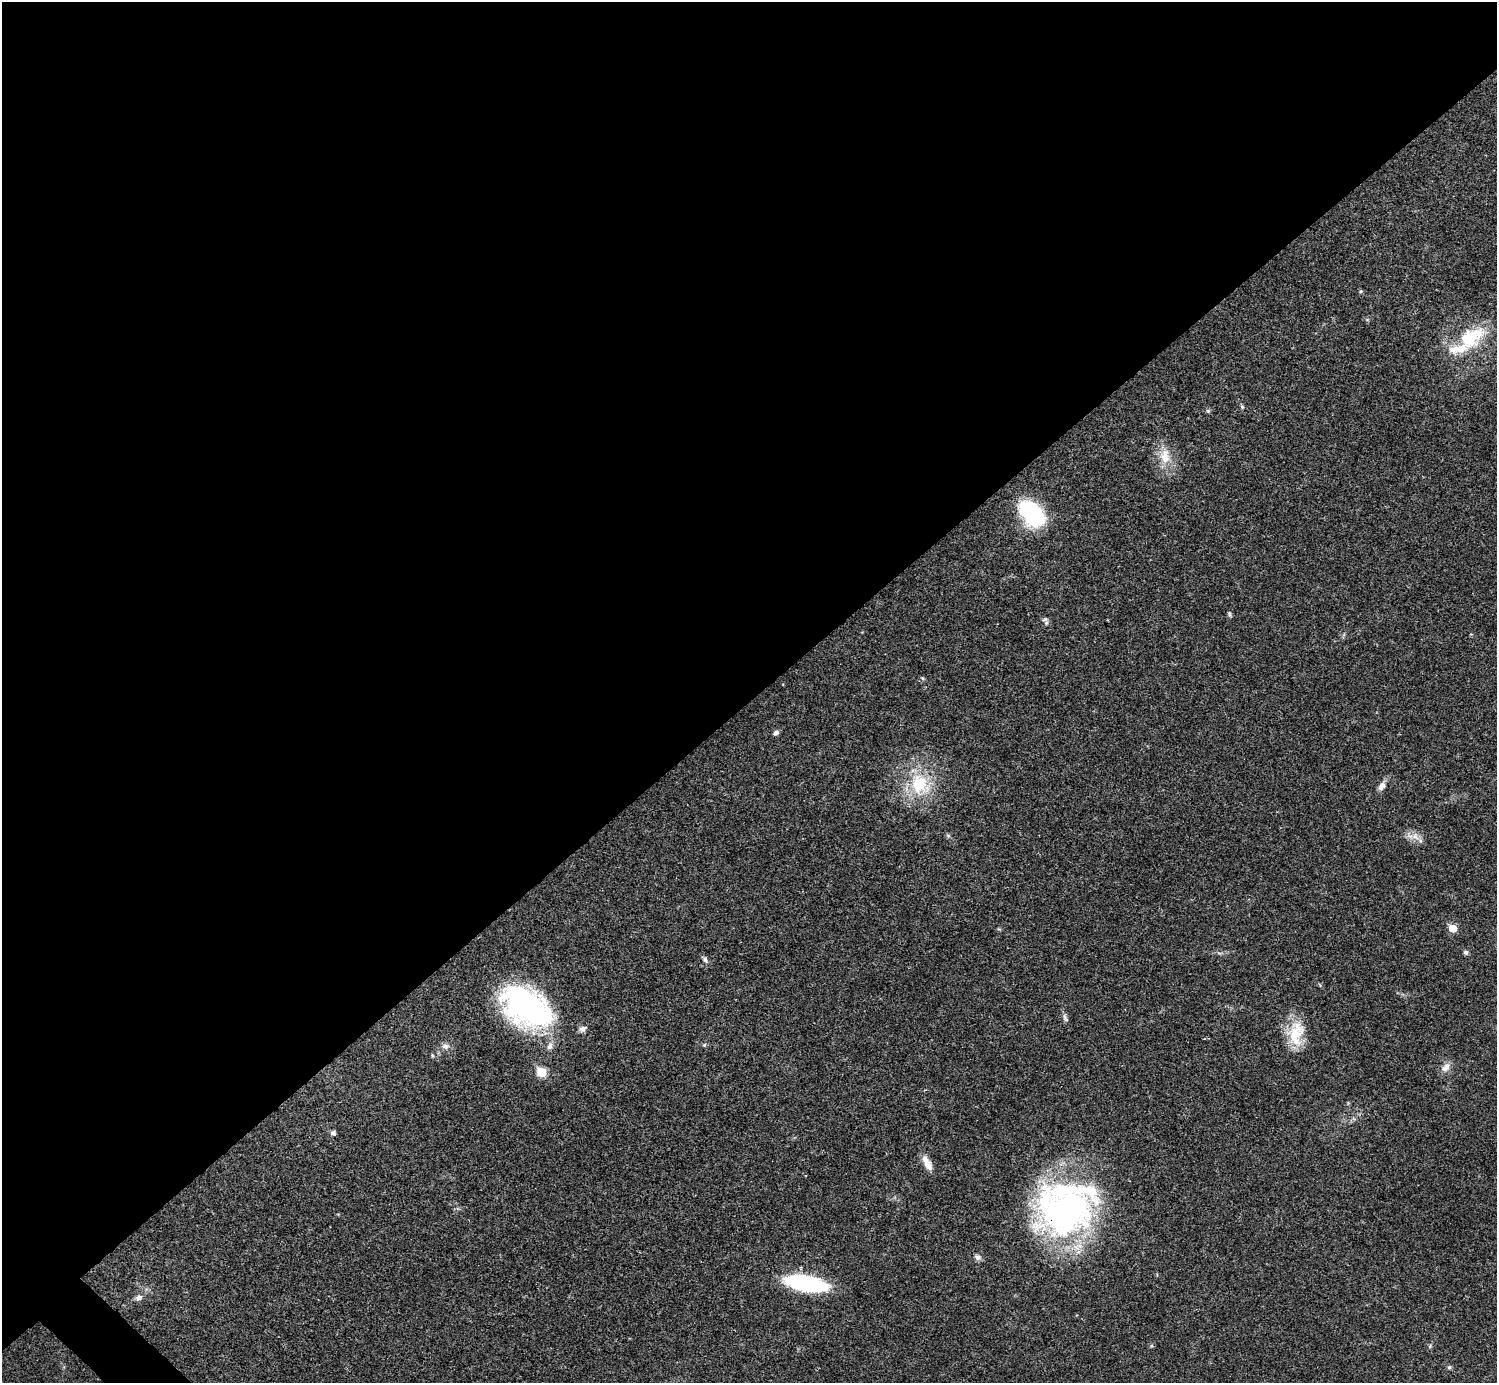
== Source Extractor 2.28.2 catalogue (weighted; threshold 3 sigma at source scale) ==
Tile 2 of 4 x 4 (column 2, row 1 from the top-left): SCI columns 1495-2989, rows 4302-5682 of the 5981 x 5981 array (HDU 1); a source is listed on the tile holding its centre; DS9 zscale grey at full resolution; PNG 1499 x 1385 px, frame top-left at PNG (2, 2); no overlay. Shown black and unused: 51% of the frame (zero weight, under 3 of 4 exposures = <1% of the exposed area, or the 3 px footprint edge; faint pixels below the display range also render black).
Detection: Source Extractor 2.28.2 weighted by HDU 2 'WHT'; one run over the whole footprint, this tile lists its part. Background 0.0209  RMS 0.0022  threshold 0.01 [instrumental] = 3 sigma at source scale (4.5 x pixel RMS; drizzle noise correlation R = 1.50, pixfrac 1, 0.05/0.05 arcsec/px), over >= 5 px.
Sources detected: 36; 3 inside a brighter listed object's ellipse — not listed separately; the other 33 listed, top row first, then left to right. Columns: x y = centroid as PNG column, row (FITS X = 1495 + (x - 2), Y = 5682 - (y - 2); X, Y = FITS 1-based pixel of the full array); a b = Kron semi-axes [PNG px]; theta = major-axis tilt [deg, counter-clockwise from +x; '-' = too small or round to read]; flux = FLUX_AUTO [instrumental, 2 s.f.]
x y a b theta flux
1361 291 5 5 - 0.29
1470 338 38 24 36 13
1242 407 5 5 - 0.31
1208 411 6 5 - 0.35
1165 456 23 14 -85 4.6
1032 514 28 17 -46 22
1229 614 9 4 -79 0.39
1045 619 7 7 - 0.64
922 678 6 5 - 0.33
776 733 7 6 - 0.63
920 784 32 26 -59 13
1382 786 12 7 58 1.3
948 835 7 4 -19 0.34
1415 836 14 10 -30 2
1453 928 6 5 - 4.3
1466 952 6 6 - 0.53
705 959 9 6 -62 0.7
527 1007 51 32 -33 58
1065 1018 12 6 -68 0.77
582 1029 10 7 27 0.91
1296 1033 34 20 82 7.5
704 1045 6 5 - 0.35
445 1046 11 8 -4 1.1
550 1046 13 8 67 1.3
1446 1067 15 9 51 1.6
541 1072 6 5 - 8.7
333 1133 5 5 - 0.77
927 1163 19 8 -62 2.5
1064 1211 73 55 12 70
977 1257 10 7 -24 0.78
806 1283 33 11 -10 37
139 1297 10 7 26 0.88
1449 1367 6 5 - 0.38
Overlapping masked pixels (flux is a lower limit): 2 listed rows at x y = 527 1007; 1064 1211